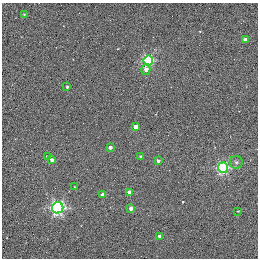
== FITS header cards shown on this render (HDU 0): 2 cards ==
NAXIS1  =                  256 / STANDARD FITS FORMAT
NAXIS2  =                  256 / STANDARD FITS FORMAT

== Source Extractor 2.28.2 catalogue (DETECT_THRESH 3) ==
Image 256 x 256 px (HDU 0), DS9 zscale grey, 1 PNG px = 1 image px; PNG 260 x 260 px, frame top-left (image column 1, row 256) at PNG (2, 3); each listed source drawn as its Kron ellipse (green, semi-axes under 4 px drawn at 4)
Background 0.381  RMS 4.9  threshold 14.8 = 3 sigma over >= 5 px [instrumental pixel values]
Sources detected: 20; all 20 listed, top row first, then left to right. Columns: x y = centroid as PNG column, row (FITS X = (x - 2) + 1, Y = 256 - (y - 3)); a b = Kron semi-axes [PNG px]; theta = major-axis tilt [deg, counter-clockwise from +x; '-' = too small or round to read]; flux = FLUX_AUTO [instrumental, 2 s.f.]
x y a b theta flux
24 14 3 3 - 270
245 40 4 3 - 2200
148 61 5 5 - 30000
146 69 5 4 - 1700
67 87 3 3 - 440
135 127 4 3 - 2900
110 147 3 3 - 1200
140 156 4 3 - 400
48 157 4 3 - 1000
52 160 4 4 - 1400
158 161 3 3 - 850
236 162 6 6 - 800
223 168 5 5 - 38000
75 187 3 3 - 270
129 192 4 3 - 2500
103 195 4 3 - 2600
58 208 6 5 - 61000
131 208 4 3 - 2500
238 211 3 3 - 240
159 236 3 3 - 1100

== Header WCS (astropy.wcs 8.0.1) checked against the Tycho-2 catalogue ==
Header WCS as astropy/WCSLIB reads it (applying the file's SIP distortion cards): RA---TAN-SIP/DEC--TAN-SIP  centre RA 20:00:38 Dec +22:42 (300.16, +22.70 deg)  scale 1.22 arcsec/px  FOV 5.2' x 5.2'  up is +79 deg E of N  parity normal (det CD < 0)
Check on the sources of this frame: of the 20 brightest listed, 3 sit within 1.5 arcsec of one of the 5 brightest Tycho-2 stars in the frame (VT <= 11.35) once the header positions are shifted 0.46 arcsec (0.40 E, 0.23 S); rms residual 0.43 arcsec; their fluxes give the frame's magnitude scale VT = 19.66 - 2.5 log10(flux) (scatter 0.13 mag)
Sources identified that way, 3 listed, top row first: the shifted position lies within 1.5 arcsec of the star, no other Tycho-2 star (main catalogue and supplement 1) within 3.0 arcsec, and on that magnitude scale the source's flux lands within +1.5 / -3 mag of the star's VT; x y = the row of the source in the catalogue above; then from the Tycho-2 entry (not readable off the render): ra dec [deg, ICRS J2000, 3 dp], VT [Tycho-2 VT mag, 2 dp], TYC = Tycho-2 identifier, HIP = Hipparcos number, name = IAU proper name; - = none
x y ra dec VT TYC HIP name
135 127 300.159 +22.702 11.00 2141-1346-1 - -
75 187 300.142 +22.678 11.35 2141-1182-1 - -
103 195 300.137 +22.687 11.25 2141-1124-1 - -